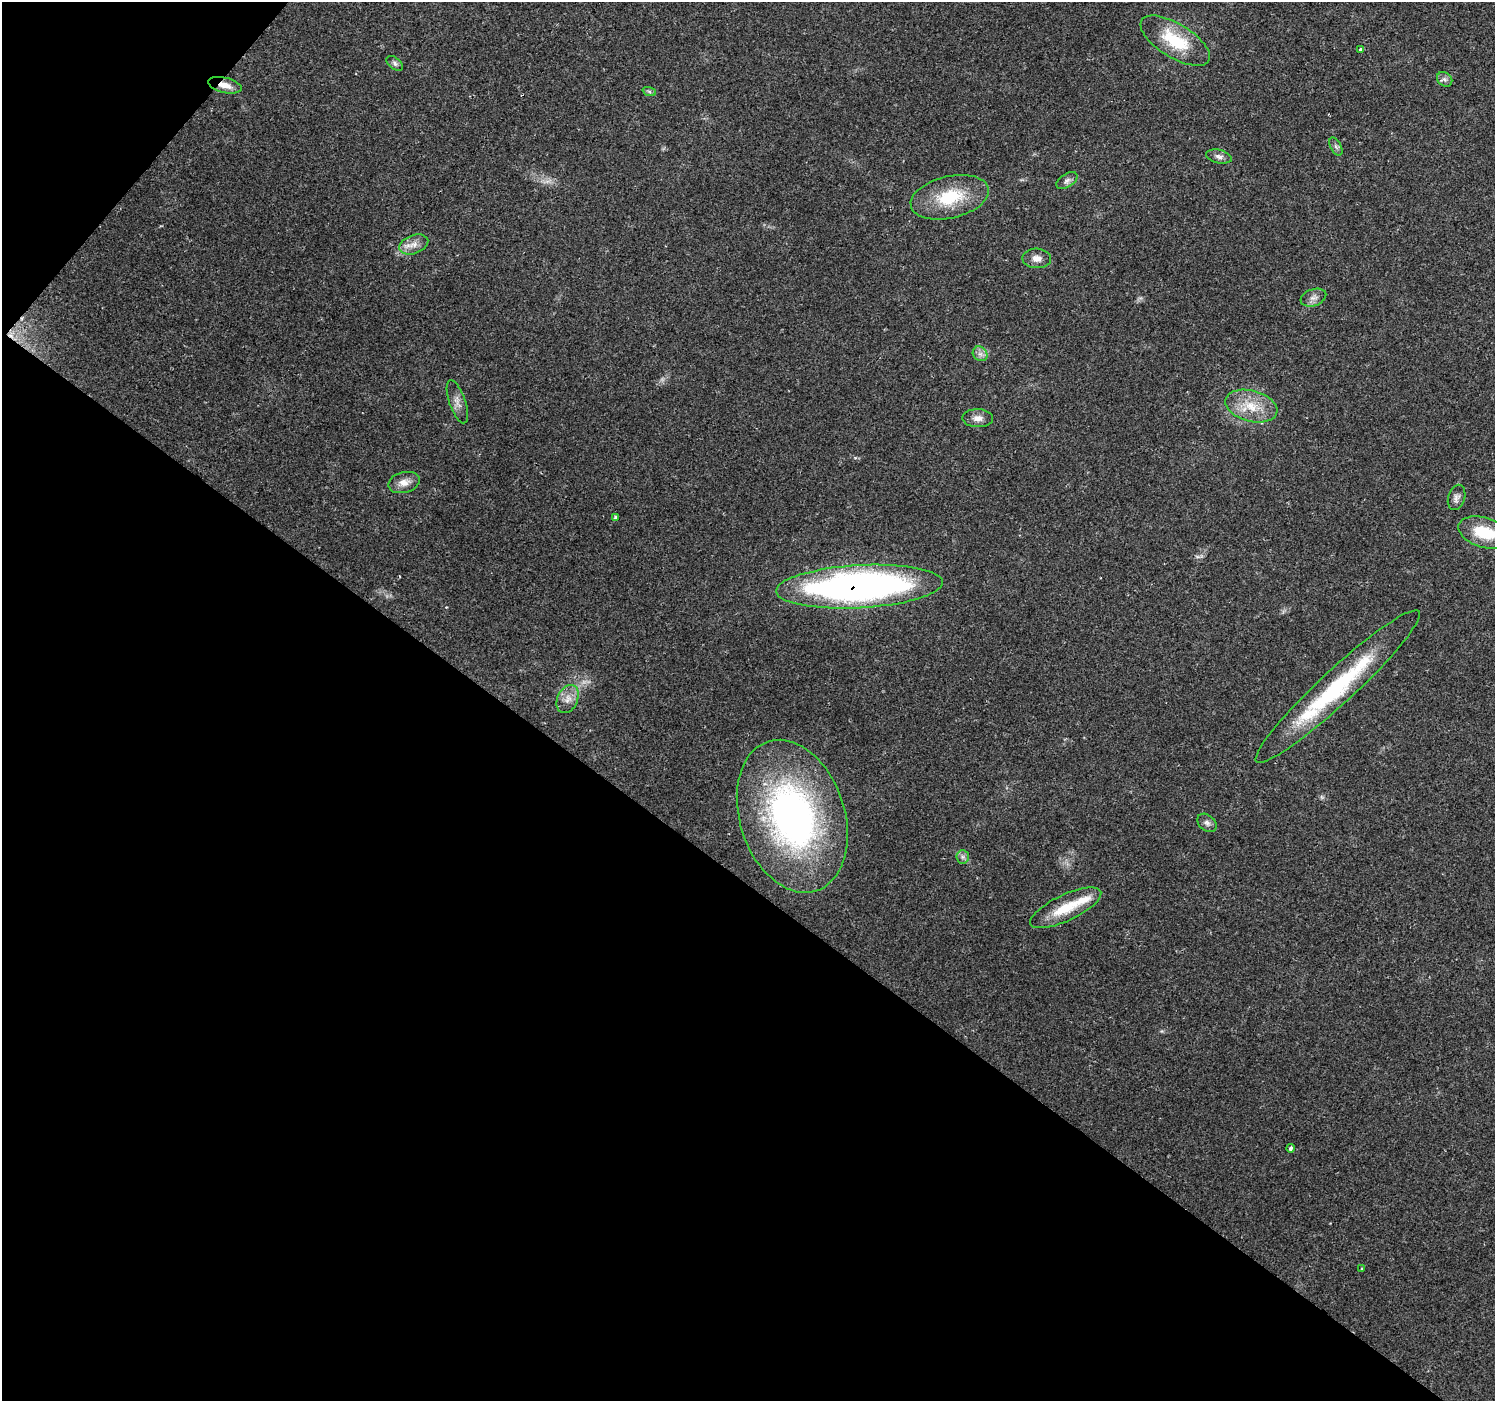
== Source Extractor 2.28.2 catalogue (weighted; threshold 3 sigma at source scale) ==
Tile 9 of 4 x 4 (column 1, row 3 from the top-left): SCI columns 1-1493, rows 1573-2971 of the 5976 x 6010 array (HDU 1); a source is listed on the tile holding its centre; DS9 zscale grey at full resolution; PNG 1497 x 1403 px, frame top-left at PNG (2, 2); each listed source drawn as its Kron ellipse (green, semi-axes under 4 px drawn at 4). Shown black and unused: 39% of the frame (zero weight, under 2 of 3 exposures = <1% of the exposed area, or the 3 px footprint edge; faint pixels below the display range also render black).
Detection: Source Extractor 2.28.2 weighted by HDU 2 'WHT'; one run over the whole footprint, this tile lists its part. Background 0.0614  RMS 0.0046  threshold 0.0205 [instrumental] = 3 sigma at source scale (4.5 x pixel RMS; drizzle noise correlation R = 1.50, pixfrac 1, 0.0396/0.0396 arcsec/px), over >= 5 px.
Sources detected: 32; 1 cosmic-ray / hot-pixel residue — neither listed nor drawn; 1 inside a brighter listed object's ellipse — not listed separately; the other 30 listed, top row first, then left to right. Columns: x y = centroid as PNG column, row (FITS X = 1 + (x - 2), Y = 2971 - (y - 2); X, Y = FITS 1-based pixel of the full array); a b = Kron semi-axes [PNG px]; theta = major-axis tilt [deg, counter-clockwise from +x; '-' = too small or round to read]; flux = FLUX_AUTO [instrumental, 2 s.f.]
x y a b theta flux
1175 41 39 17 -31 22
1361 49 3 3 - 1.5
395 63 9 5 -39 1.3
1445 79 8 6 -40 1.5
225 85 17 7 -13 4.6
649 91 7 4 -19 0.87
1336 147 10 5 -63 1.1
1219 156 13 6 -13 2.1
1067 180 12 6 33 1.9
950 197 40 21 13 23
414 244 15 9 20 4.1
1037 258 14 10 -3 3.6
1313 298 13 8 20 2.6
980 354 8 6 -43 1.9
457 402 23 8 -71 3.4
1251 406 27 15 -15 13
978 418 15 9 -1 3.2
404 482 16 10 14 4.2
1457 497 13 8 73 2.2
615 517 3 3 - 12
1484 532 26 15 -17 17
859 587 83 21 3 240
1338 686 111 17 43 57
568 699 15 10 65 4.2
792 816 78 52 -72 170
1207 823 11 7 -40 1.8
963 857 6 6 - 1.3
1066 908 39 13 25 15
1291 1148 4 3 - 3.4
1361 1268 3 2 - 0.61
Overlapping masked pixels (flux is a lower limit): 2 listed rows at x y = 225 85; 859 587
Isophote crosses this tile's border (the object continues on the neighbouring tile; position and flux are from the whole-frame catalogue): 1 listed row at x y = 1484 532